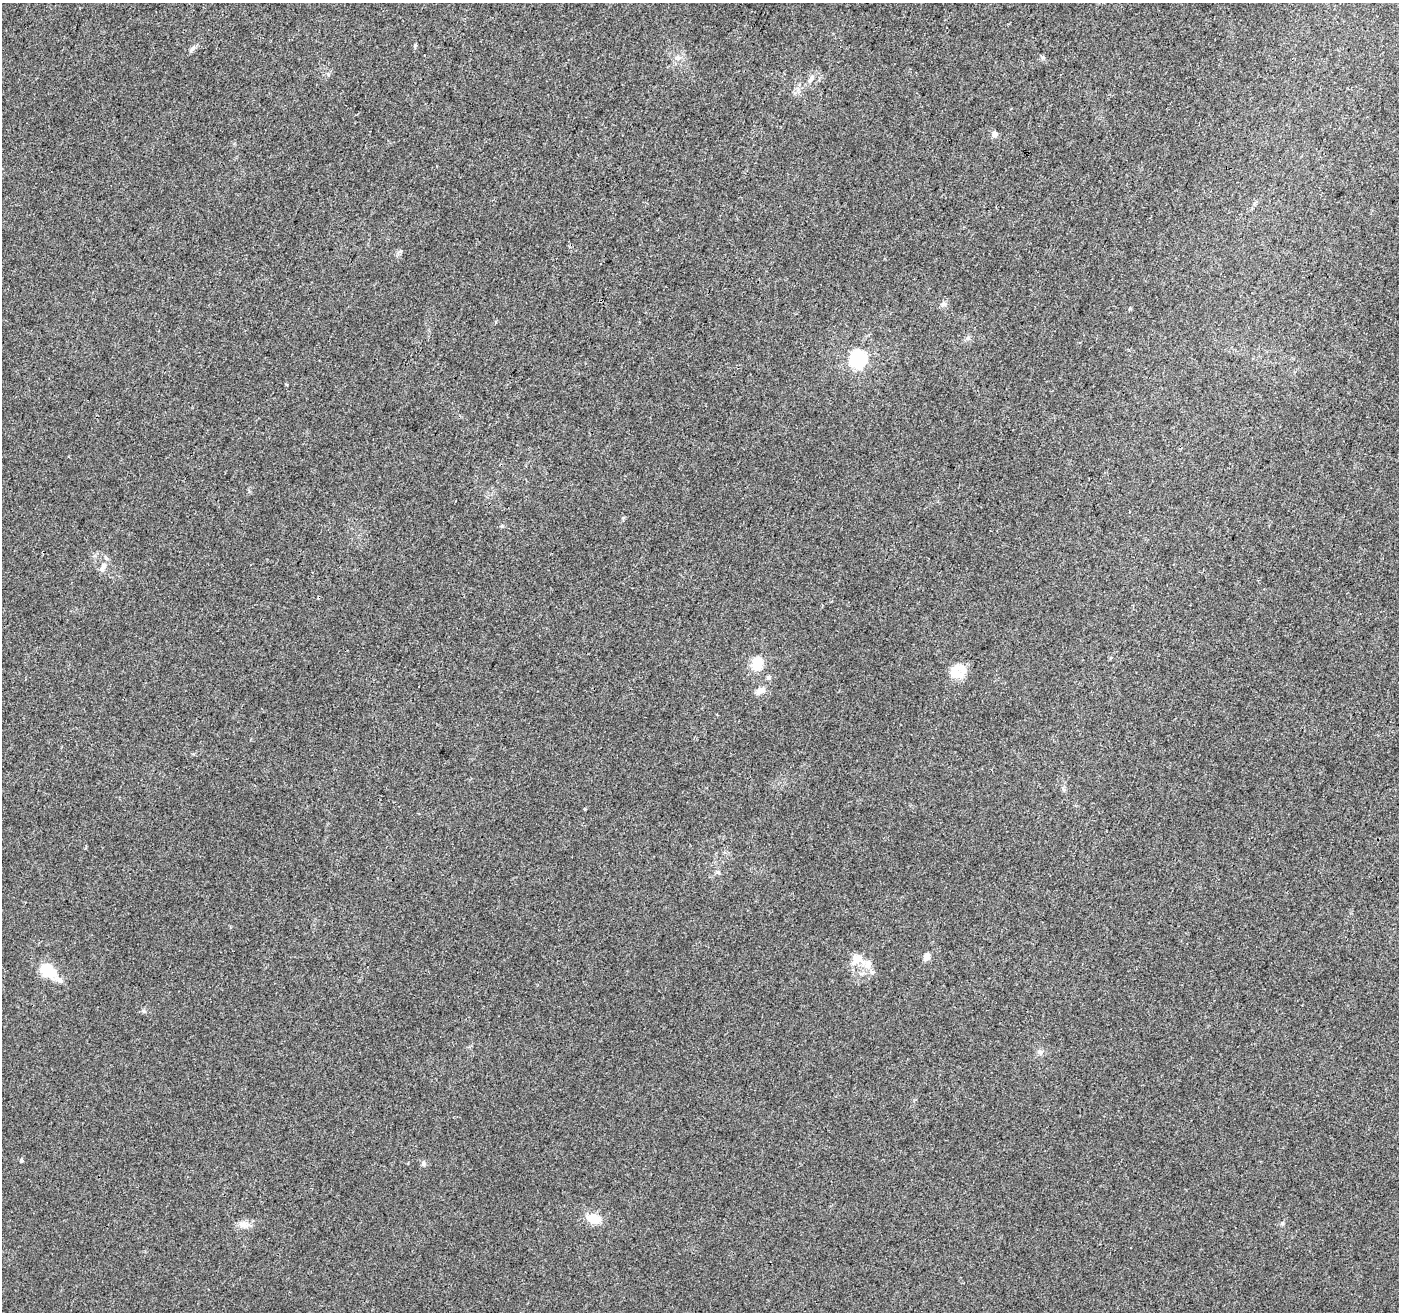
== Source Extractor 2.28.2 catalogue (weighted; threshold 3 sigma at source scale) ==
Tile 10 of 4 x 4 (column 2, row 3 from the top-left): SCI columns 1398-2794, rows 1518-2827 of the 5596 x 5722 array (HDU 1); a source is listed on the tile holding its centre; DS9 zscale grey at full resolution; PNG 1401 x 1314 px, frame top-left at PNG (2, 3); no overlay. Shown black and unused: <1% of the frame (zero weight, under 3 of 4 exposures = <1% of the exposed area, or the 3 px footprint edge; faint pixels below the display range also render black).
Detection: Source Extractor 2.28.2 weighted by HDU 2 'WHT'; one run over the whole footprint, this tile lists its part. Background 0.00725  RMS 0.0029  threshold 0.0129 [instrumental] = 3 sigma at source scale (4.5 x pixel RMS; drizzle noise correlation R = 1.50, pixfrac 1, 0.0396/0.0396 arcsec/px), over >= 5 px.
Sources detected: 25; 3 inside a brighter listed object's ellipse — not listed separately; the other 22 listed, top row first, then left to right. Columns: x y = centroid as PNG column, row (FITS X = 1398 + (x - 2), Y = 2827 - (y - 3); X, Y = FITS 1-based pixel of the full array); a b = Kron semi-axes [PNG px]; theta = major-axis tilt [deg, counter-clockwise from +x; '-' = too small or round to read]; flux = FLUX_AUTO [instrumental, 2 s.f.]
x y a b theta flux
191 50 11 4 46 0.79
678 58 7 5 -46 0.68
810 79 11 6 53 1.1
994 134 8 7 - 1.1
944 304 7 6 - 0.76
858 359 7 6 - 100
103 567 16 7 69 1.6
757 663 9 7 84 12
955 671 20 17 56 4.6
768 678 7 5 73 0.59
761 690 14 9 22 1.9
718 872 6 4 -19 0.45
927 957 8 6 74 1.9
857 958 22 13 -32 4.3
48 971 19 13 -32 8.1
144 1011 6 5 - 0.51
1040 1052 8 7 - 0.96
21 1160 5 4 - 0.37
423 1163 7 6 - 0.69
594 1218 15 10 -13 5.4
1282 1223 6 4 89 0.4
243 1225 13 8 -8 2
Unlisted compact peaks at least as high as the median listed source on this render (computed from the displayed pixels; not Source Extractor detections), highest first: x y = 415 45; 502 526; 585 809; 328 74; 623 518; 401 251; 968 338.